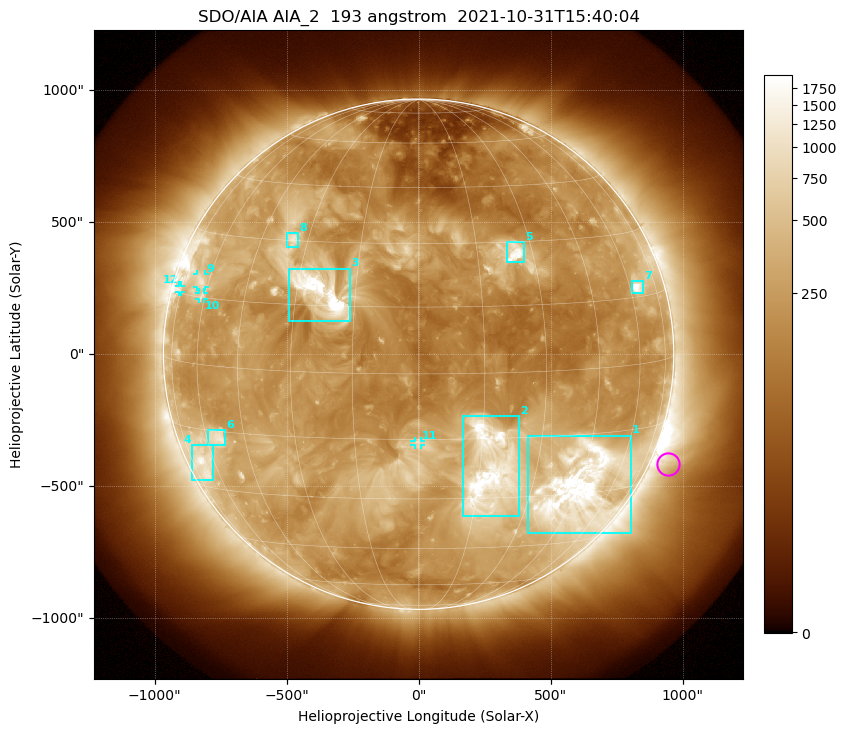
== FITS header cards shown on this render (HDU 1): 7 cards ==
TELESCOP= 'SDO/AIA '           / For AIA: SDO/AIA
INSTRUME= 'AIA_2   '           / For AIA: AIA_ATA1, AIA_ATA2, AIA_ATA3 or AIA_AT
WAVELNTH=                  193 / [angstrom] Wavelength
WAVEUNIT= 'angstrom'           / Wavelength unit: angstrom
DATE-OBS= '2021-10-31T15:40:04.846' / [ISO] Date when observation started; ISO 8
CTYPE1  = 'HPLN-TAN'           / CTYPE1: HPLN
CTYPE2  = 'HPLT-TAN'           / CTYPE2: HPLT

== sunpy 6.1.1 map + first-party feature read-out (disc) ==
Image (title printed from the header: SDO/AIA AIA_2  193 angstrom  2021-10-31T15:40:04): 1024 x 1024 px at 2.4 arcsec/px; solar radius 967 arcsec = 403 px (full disc in frame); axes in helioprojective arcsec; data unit not stated in the header (colour bar unlabelled)
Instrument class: DISC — disc imager (sunpy class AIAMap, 193 A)
Bright regions (active regions / flare kernels): reference = the median radial profile (limb darkening/brightening removed); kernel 9 px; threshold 5 sigma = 518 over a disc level ~223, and >= 1.15x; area >= 12 px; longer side >= 10 px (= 24 arcsec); searched inside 0.97 R_sun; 12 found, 12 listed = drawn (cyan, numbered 1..; 4 of them under ~33 arcsec drawn as corner ticks so the feature stays visible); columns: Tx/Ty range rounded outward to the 5 arcsec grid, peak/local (2 s.f.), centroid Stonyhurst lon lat
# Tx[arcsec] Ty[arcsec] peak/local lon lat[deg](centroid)
1 410..805 -680..-310 14 +45 -29
2 165..385 -615..-235 13 +18 -23
3 -490..-260 125..325 14 -24 +18
4 -860..-780 -480..-345 5.9 -66 -24
5 330..400 345..425 7.6 +25 +27
6 -800..-730 -345..-285 5.5 -55 -17
7 805..850 230..275 11 +64 +17
8 -500..-455 405..460 4.9 -35 +30
9 -840..-805 255..305 4.6 -64 +19
10 -830..-810 205..235 3.8 -62 +15
11 -15..10 -345..-325 4.1 +0 -16
12 -910..-900 235..260 3.3 -76 +16
Off-limb structures (1.02-1.3 R_sun): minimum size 162 px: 5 found; the strongest spans PA ~215..270 deg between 1.02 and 1.3 R_sun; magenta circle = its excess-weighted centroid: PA ~245 deg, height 1.07 R_sun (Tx ~945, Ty ~-415 arcsec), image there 1.9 x the reference